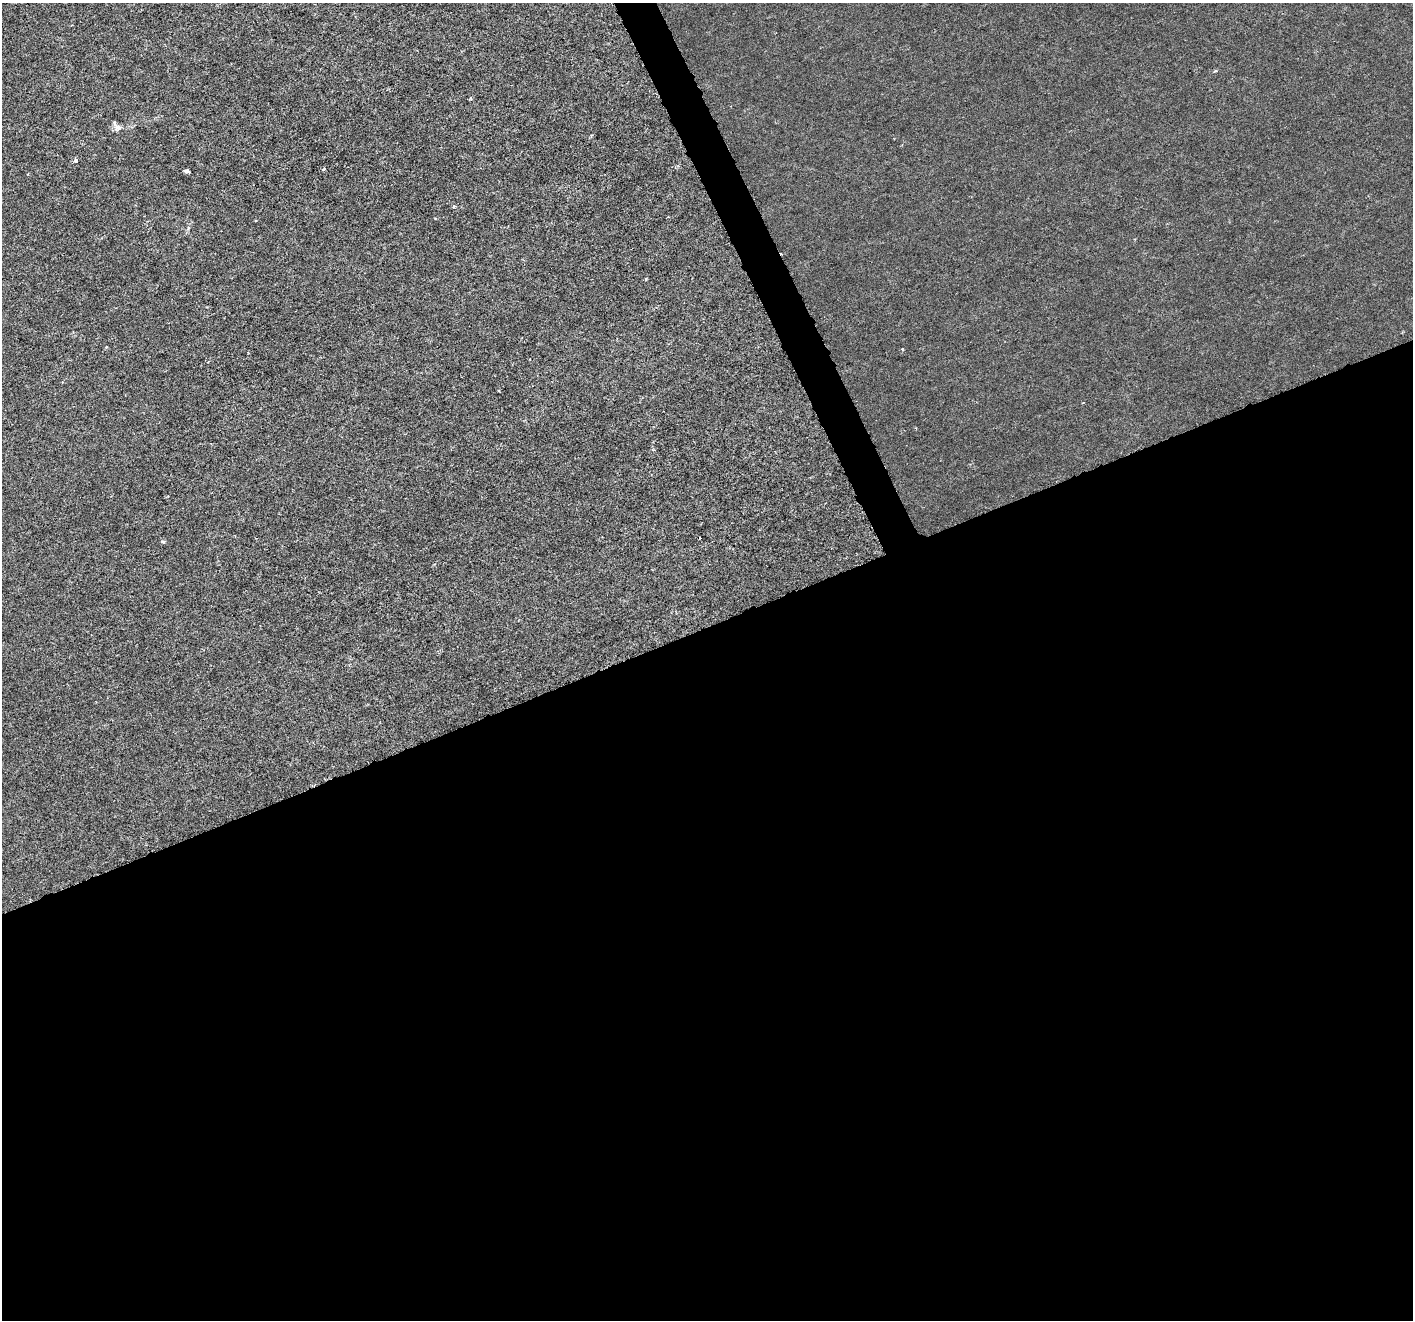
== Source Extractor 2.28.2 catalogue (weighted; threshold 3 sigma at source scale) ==
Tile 15 of 4 x 4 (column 3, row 4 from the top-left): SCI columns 2831-4241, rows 150-1467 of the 5655 x 5515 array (HDU 1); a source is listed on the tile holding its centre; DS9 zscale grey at full resolution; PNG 1415 x 1322 px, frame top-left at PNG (2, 3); no overlay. Shown black and unused: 54% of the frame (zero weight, under 3 of 6 exposures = <1% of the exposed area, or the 3 px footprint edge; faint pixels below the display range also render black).
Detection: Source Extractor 2.28.2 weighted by HDU 2 'WHT'; one run over the whole footprint, this tile lists its part. Background -2.01e-04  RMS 9.2e-04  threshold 0.00376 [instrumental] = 3 sigma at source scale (4.09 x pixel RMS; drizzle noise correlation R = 1.36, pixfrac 0.8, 0.0396/0.0396 arcsec/px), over >= 5 px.
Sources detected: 13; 1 cosmic-ray / hot-pixel residue — not listed; the other 12 listed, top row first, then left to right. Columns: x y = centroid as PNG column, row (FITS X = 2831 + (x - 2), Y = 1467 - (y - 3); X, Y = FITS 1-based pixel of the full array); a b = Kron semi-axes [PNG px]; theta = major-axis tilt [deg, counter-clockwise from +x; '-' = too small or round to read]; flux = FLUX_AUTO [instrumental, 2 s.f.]
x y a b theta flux
1215 71 5 4 - 0.12
118 127 13 9 -13 0.48
591 136 5 3 - 0.081
76 160 4 4 - 0.29
323 169 5 4 - 0.11
187 171 4 4 - 0.39
454 206 5 4 - 0.098
646 279 4 3 - 0.085
106 347 4 4 - 0.08
902 349 3 3 - 0.068
499 391 3 2 - 0.088
163 542 5 4 - 0.22